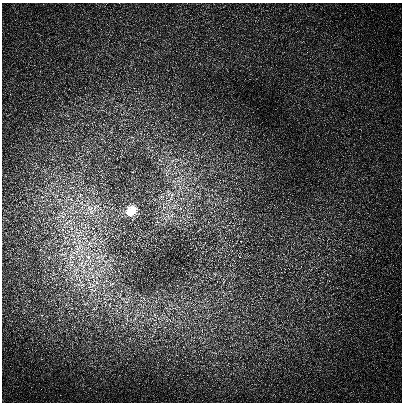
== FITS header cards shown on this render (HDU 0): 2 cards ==
NAXIS1  =                  400 /
NAXIS2  =                  400 /

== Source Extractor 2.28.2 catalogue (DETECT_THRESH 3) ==
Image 400 x 400 px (HDU 0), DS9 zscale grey, 1 PNG px = 1 image px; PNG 404 x 404 px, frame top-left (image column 1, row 400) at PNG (2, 3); no overlay
Background 1.54e-07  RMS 1.2e-07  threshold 3.66e-07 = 3 sigma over >= 5 px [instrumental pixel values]
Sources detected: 7; all 7 listed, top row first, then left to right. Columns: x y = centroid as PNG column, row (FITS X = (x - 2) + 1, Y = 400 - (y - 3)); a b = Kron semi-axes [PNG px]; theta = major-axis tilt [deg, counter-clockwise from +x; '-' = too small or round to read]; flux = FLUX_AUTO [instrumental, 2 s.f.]
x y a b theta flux
172 195 8 5 46 2.8e-05
90 208 11 9 -37 7.6e-05
131 211 9 6 28 3.1e-04
67 223 10 3 44 2.1e-05
78 235 10 5 88 3.6e-05
78 247 15 11 66 1.2e-04
88 257 7 6 - 3.2e-05